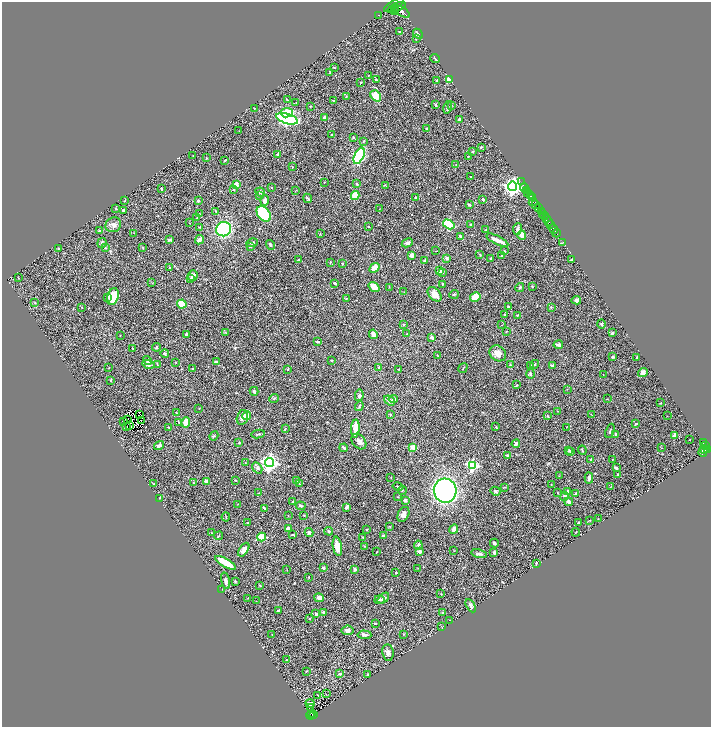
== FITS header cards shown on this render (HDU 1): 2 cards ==
NAXIS1  =                 1417
NAXIS2  =                 1449

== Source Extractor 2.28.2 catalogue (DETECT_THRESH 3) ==
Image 1417 x 1449 px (HDU 1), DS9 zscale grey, zoomed out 1/2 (1 PNG px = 2 x 2 image px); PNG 713 x 729 px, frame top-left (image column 1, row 1449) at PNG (2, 2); each listed source drawn as its Kron ellipse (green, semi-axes under 4 px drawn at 4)
Background 0.514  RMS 0.022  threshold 0.0659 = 3 sigma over >= 5 px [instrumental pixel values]
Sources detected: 395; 32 cannot appear on this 1/2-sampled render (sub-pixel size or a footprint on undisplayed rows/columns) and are neither listed nor drawn; the other 363 listed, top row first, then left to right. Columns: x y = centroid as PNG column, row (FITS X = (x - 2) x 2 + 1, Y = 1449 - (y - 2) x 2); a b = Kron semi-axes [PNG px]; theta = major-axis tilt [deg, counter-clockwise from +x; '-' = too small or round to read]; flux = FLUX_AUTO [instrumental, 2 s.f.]
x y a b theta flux
394 5 11 2 31 1700
396 7 9 4 22 3000
395 10 2 1 - 270
402 12 9 4 -31 2600
378 15 2 1 - 11
399 32 3 2 - 2
418 34 5 3 - 13
416 39 3 2 - 2.3
435 59 5 2 - 5.2
334 67 3 2 - 2.9
330 72 2 2 - 2.9
368 75 3 2 - 2
449 79 3 2 - 32
376 80 4 2 - 4.6
437 80 3 3 - 3.5
361 82 2 2 - 2.4
346 96 3 2 - 2.1
376 96 6 4 -52 64
287 100 4 2 - 2.2
333 101 3 2 - 3.4
296 103 2 2 - 1.5
436 105 3 2 - 4.7
451 105 4 3 - 4.5
310 106 3 2 - 2.4
448 107 6 3 76 7.9
254 108 2 2 - 1.6
287 113 6 4 10 63
325 117 4 3 - 9.4
287 119 11 5 -17 1100
459 119 3 2 - 15
427 128 3 2 - 4.6
239 131 3 2 - 1.2
332 135 3 3 - 5
353 137 3 2 - 2.5
363 141 3 2 - 2.5
481 147 4 3 - 4.7
473 151 3 2 - 4.6
278 154 3 2 - 11
193 156 2 2 - 2.1
359 156 9 4 65 420
468 156 2 2 - 2.3
206 158 3 2 - 2.1
225 160 3 2 - 3.8
456 165 2 2 - 1.8
293 167 2 2 - 1.7
470 177 2 2 - 1.3
324 182 2 2 - 1.6
521 182 4 1 - 25
357 184 3 3 - 3.7
236 185 2 2 - 78
385 185 4 2 - 3.2
513 186 4 4 - 2000
524 187 5 2 - 100
272 188 2 2 - 1.8
161 189 2 2 - 5.1
233 190 3 2 - 2.5
296 190 3 2 - 1.8
526 190 2 2 - 200
260 192 5 3 - 13
528 192 2 2 - 490
259 196 3 2 - 2.5
355 196 4 3 - 83
530 196 3 2 - 610
308 198 5 3 - 5.1
415 198 3 2 - 3.6
532 198 3 1 - 160
483 199 3 2 - 5.6
265 200 5 4 - 16
124 201 3 2 - 1.8
198 201 3 2 - 6
533 202 4 2 - 220
469 205 4 3 - 4.6
536 205 3 1 - 160
538 207 4 2 - 280
116 209 3 2 - 2.5
380 209 2 2 - 1.4
123 210 3 2 - 5.5
216 211 4 3 - 4.4
541 211 3 2 - 210
199 214 2 2 - 1.8
264 214 9 6 -51 260
543 214 3 2 - 140
544 216 4 2 - 170
197 218 4 2 - 3.2
546 219 3 2 - 910
548 221 2 1 - 240
189 223 2 1 - 1.5
449 224 6 4 -30 280
471 224 3 2 - 3.4
113 225 8 7 - 17
551 225 3 2 - 250
368 226 3 2 - 2.6
200 227 2 2 - 2
223 229 7 7 - 330
517 229 6 3 82 14
553 229 5 1 - 630
486 230 2 2 - 4
99 231 3 3 - 5.9
134 233 2 2 - 1.3
320 233 3 2 - 2
556 233 4 1 - 120
522 235 5 3 - 25
460 236 3 2 - 4.9
169 240 4 2 - 6.6
199 240 5 3 - 24
497 240 12 3 -26 39
563 242 3 1 - 13
102 243 5 4 - 8.1
252 243 6 3 17 5.5
407 243 6 4 26 11
271 245 5 3 - 7.1
250 247 3 3 - 4
58 248 3 2 - 3.1
105 248 4 3 - 4.2
143 248 3 2 - 2.5
436 251 2 1 - 1.5
504 251 3 2 - 3.6
411 255 3 3 - 26
480 255 4 2 - 3.1
502 256 3 3 - 3.9
447 258 3 3 - 11
491 258 3 2 - 2.9
298 260 2 2 - 4.3
571 260 2 2 - 4.4
425 261 3 3 - 4.3
330 262 2 2 - 2.5
343 263 2 2 - 2.5
170 268 4 3 - 4.8
375 268 5 4 - 52
439 271 4 3 - 17
442 272 3 2 - 4.8
193 276 5 4 - 17
18 278 2 2 - 1.7
191 278 3 3 - 4.8
152 283 2 2 - 1.7
335 283 4 2 - 4.4
442 284 3 2 - 3.9
374 287 6 4 -36 33
389 287 3 2 - 1.7
520 287 4 3 - 5.8
533 287 3 2 - 2.1
404 292 2 2 - 1.9
435 294 8 5 -46 50
454 294 4 2 - 3.1
108 297 4 3 - 8.1
113 297 8 5 74 130
475 297 5 4 - 71
346 299 3 2 - 3.2
576 300 5 4 - 11
35 303 4 3 - 4
182 304 5 4 - 79
82 307 2 2 - 1.9
509 307 3 2 - 6.9
551 307 3 2 - 3.2
504 315 4 2 - 4.3
517 315 3 2 - 2.7
601 324 4 3 - 3.7
404 325 3 3 - 2.9
502 325 2 1 - 1.2
225 332 4 2 - 2.4
506 332 3 2 - 1.9
612 333 3 2 - 6.4
373 334 5 4 - 18
406 334 2 2 - 1.8
120 335 3 2 - 1.4
186 335 4 3 - 11
432 337 3 3 - 14
318 342 2 2 - 11
558 345 5 3 - 12
156 347 4 3 - 4.7
132 348 3 2 - 2.2
165 353 4 4 - 6.5
498 353 9 7 -37 31
438 355 2 2 - 1.6
613 357 3 3 - 5.2
637 357 3 2 - 2.3
148 360 4 4 - 12
332 360 3 2 - 2.9
176 362 2 2 - 2.3
216 362 3 2 - 12
148 364 6 3 -14 13
157 364 3 2 - 2.5
535 364 4 4 - 5.5
510 365 3 3 - 2.4
553 365 4 3 - 12
530 366 3 2 - 8.5
379 367 4 3 - 6.9
109 368 2 2 - 1.7
192 368 2 2 - 3.4
463 368 5 2 - 2.2
288 369 2 2 - 4.2
398 369 3 1 - 1.5
643 373 5 3 - 23
530 374 4 3 - 11
603 374 2 1 - 1.1
111 380 3 2 - 2.9
516 385 3 3 - 3.8
567 389 2 2 - 1.7
254 391 4 3 - 8.8
359 395 6 4 79 10
274 398 5 3 - 4.2
393 399 5 3 - 8.1
607 399 2 1 - 1
390 400 6 4 -37 14
660 403 3 2 - 2.2
359 406 5 2 - 4
199 408 2 2 - 1.3
557 411 2 1 - 1.2
176 413 3 2 - 1.9
140 414 2 1 - 0.4
591 414 2 1 - 1.4
390 415 3 2 - 2.2
247 416 4 4 - 44
547 416 3 2 - 2.4
667 416 2 1 - 1
242 417 7 5 74 16
127 419 2 1 - 2.5
141 421 2 1 - 0.85
123 422 2 1 - 1.4
179 422 4 2 - 3.6
186 422 5 3 - 85
636 424 3 2 - 4.9
129 425 2 1 - 1.5
127 427 2 1 - 590
168 427 3 2 - 2.8
496 427 3 2 - 2.8
566 427 2 1 - 1.1
285 429 4 2 - 2.7
355 429 9 3 87 85
610 431 7 2 70 3.9
258 434 7 2 11 4.3
616 434 3 2 - 7.6
675 435 4 4 - 16
214 436 5 3 - 4.7
690 440 2 1 - 1.2
359 442 9 6 -50 18
239 443 2 2 - 2.8
703 443 3 2 - 130
516 444 4 3 - 9.3
159 445 5 3 - 13
705 446 2 1 - 64
413 447 2 2 - 99
344 448 4 2 - 11
662 448 2 2 - 1.4
569 450 3 3 - 5.1
582 450 4 2 - 4.2
705 450 3 2 - 180
707 450 3 2 - 360
703 451 6 3 73 450
570 452 4 3 - 5.4
508 455 4 3 - 7.5
612 459 2 1 - 1.6
591 460 2 2 - 8.8
270 462 4 4 - 1600
245 463 3 2 - 2.3
472 465 4 4 - 500
257 468 6 4 -58 9.6
616 468 3 2 - 12
618 475 3 3 - 4.2
559 476 2 2 - 2
391 477 2 2 - 1.6
589 478 6 4 -87 8.1
235 480 2 2 - 3
206 481 3 3 - 32
296 481 3 3 - 7.4
193 483 3 2 - 2.4
299 483 4 2 - 2.9
153 484 3 2 - 1.9
551 484 2 1 - 1.3
398 487 5 2 - 3.9
505 487 3 2 - 2.8
611 487 3 2 - 1.8
402 490 4 3 - 3
445 491 12 11 - 1100
496 491 5 3 - 6
567 491 4 3 - 11
258 493 2 2 - 1.4
558 493 3 2 - 3
576 494 3 3 - 10
564 496 4 4 - 5.7
398 497 3 2 - 1.6
159 498 2 1 - 2
405 500 3 3 - 14
293 502 3 2 - 5.6
569 502 4 3 - 19
238 504 2 2 - 1.8
301 506 5 2 - 7.1
347 507 4 2 - 17
264 508 4 2 - 8
403 514 8 5 63 21
304 515 3 2 - 2.7
288 516 2 2 - 1.3
226 517 4 2 - 2.1
598 519 2 2 - 1.7
589 520 3 2 - 2
578 522 2 2 - 3.4
248 523 3 2 - 2.3
389 526 3 2 - 1.5
288 528 3 3 - 27
367 529 3 2 - 3.6
454 529 5 3 - 21
329 531 4 3 - 7
576 532 4 2 - 2.1
211 533 2 1 - 1.2
309 533 4 4 - 8.6
293 535 4 2 - 4.4
219 536 4 2 - 3.9
383 536 4 3 - 6.5
262 537 4 4 - 93
363 537 3 2 - 2.9
494 543 4 3 - 6.1
418 545 4 3 - 9.5
337 546 9 4 -80 46
365 546 3 2 - 2.4
244 550 8 4 56 18
420 551 3 2 - 24
454 551 2 1 - 1.2
377 552 2 1 - 2.4
494 552 2 2 - 12
479 554 8 3 -11 10
226 563 11 4 -30 99
536 563 3 2 - 4.1
323 568 3 3 - 6.7
418 568 2 1 - 1.2
355 569 3 2 - 18
287 570 3 2 - 1.5
396 573 2 2 - 3.5
309 577 3 2 - 1.9
225 581 8 3 -75 15
235 581 3 3 - 4
260 585 3 2 - 3.2
222 589 2 1 - 1
441 594 3 2 - 2.8
248 598 3 2 - 1.4
319 598 5 4 - 19
383 598 7 3 41 8.4
379 600 5 3 - 7.4
256 601 2 2 - 1.2
471 606 7 3 -59 11
278 611 3 3 - 5.2
323 612 3 3 - 12
442 612 4 2 - 3.2
316 614 4 2 - 4.4
309 618 3 2 - 3.8
450 620 2 1 - 0.81
375 623 2 2 - 6.4
442 627 3 3 - 2.3
347 630 6 5 - 15
272 634 2 2 - 1.7
404 634 3 2 - 2
364 635 7 3 -4 15
388 653 8 5 -84 15
287 660 2 1 - 1.8
306 671 4 2 - 2.6
340 674 3 3 - 7.4
367 674 2 2 - 5.3
326 694 2 2 - 1.6
318 695 2 2 - 2.3
310 703 4 3 - 23
310 707 2 1 - 2.5
311 714 2 1 - 17
313 714 2 1 - 13
310 715 4 2 - 76
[32 sub-pixel or undisplayed-footprint detections neither listed nor drawn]